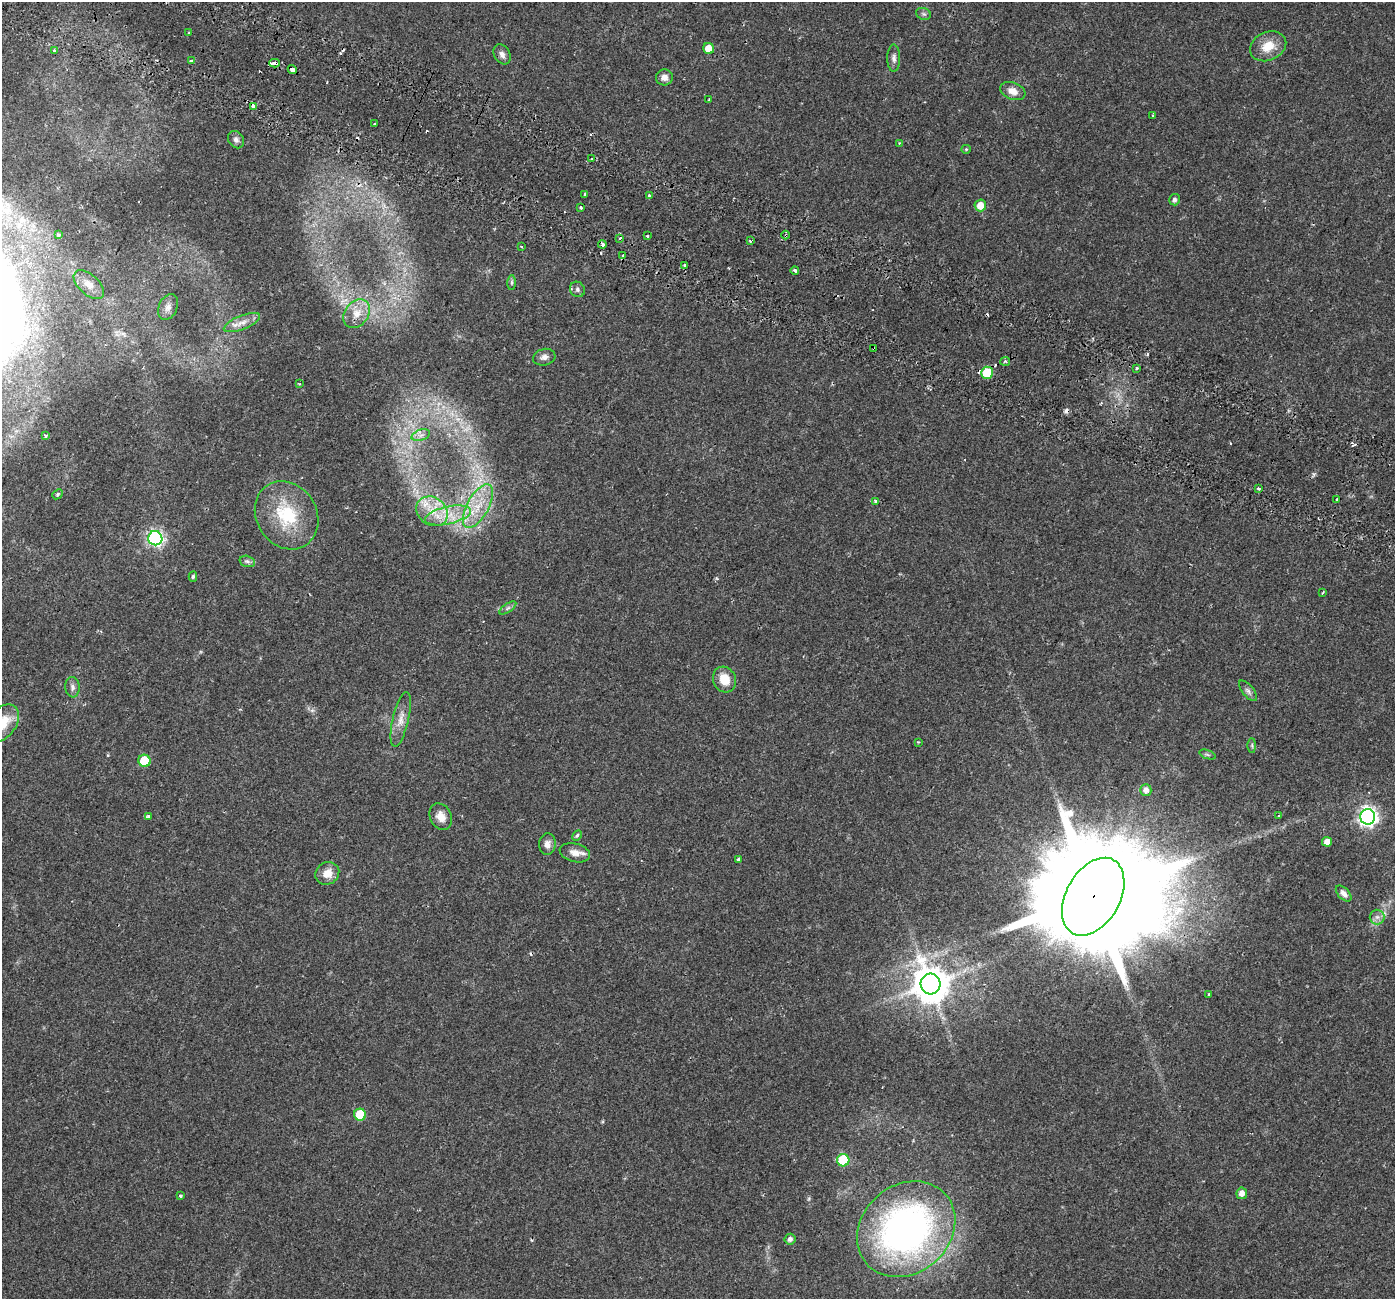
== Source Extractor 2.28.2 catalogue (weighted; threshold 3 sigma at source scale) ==
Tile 11 of 4 x 4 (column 3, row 3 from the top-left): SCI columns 2859-4251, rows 1592-2888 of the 5723 x 5838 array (HDU 1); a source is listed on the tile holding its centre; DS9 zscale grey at full resolution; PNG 1397 x 1301 px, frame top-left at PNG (2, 2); each listed source drawn as its Kron ellipse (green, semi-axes under 4 px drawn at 4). Shown black and unused: <1% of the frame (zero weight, under 2 of 3 exposures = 5% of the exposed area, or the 3 px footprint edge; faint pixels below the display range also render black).
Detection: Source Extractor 2.28.2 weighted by HDU 2 'WHT'; one run over the whole footprint, this tile lists its part. Background 0.0319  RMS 0.0039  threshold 0.0175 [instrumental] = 3 sigma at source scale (4.5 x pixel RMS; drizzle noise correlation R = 1.50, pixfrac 1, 0.0396/0.0396 arcsec/px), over >= 5 px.
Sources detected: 110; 17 cosmic-ray / hot-pixel residue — neither listed nor drawn; the other 93 listed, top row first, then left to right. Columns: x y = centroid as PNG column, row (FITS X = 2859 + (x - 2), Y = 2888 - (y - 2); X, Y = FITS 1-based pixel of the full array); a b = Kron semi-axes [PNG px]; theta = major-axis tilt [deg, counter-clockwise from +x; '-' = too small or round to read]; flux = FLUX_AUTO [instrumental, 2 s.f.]
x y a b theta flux
923 14 8 5 -20 0.79
189 33 3 3 - 0.38
1268 46 19 14 24 6.6
709 48 5 5 - 5.1
55 51 3 3 - 1.5
502 54 11 8 -59 1.6
894 58 14 6 -90 1.5
191 61 3 3 - 3.2
275 63 5 3 - 4.9
292 70 5 4 - 5.4
664 77 8 8 - 2.1
1013 91 13 8 -20 3.2
709 100 3 3 - 0.51
253 106 4 3 - 1.7
1153 115 3 3 - 0.47
375 124 3 3 - 0.85
236 140 9 7 -55 1.4
899 143 4 3 - 0.38
966 149 5 4 - 0.39
591 159 3 3 - 1.5
585 195 3 3 - 1.7
649 195 3 3 - 0.61
1174 200 6 5 - 0.85
980 205 6 6 - 4.7
581 207 3 3 - 1
58 235 4 3 - 1
786 235 4 3 - 0.44
648 236 3 3 - 0.62
620 238 3 3 - 1.9
750 241 4 4 - 0.57
602 244 4 3 - 2.5
521 246 3 2 - 0.38
623 255 3 3 - 2.4
685 266 4 3 - 2.8
795 271 4 3 - 1.5
512 282 7 4 90 0.59
89 284 18 10 -41 3.4
577 289 8 7 - 1
168 307 13 9 67 2.3
357 314 15 11 51 4.8
242 323 19 7 22 2.9
874 349 3 3 - 1
544 357 11 8 15 1.7
1005 361 5 4 - 0.59
1136 368 3 3 - 1.1
987 373 6 6 - 13
299 384 3 2 - 0.33
421 435 9 5 18 1.5
45 436 3 3 - 0.98
1258 489 4 3 - 0.58
58 494 6 4 42 0.71
1337 499 3 3 - 0.62
875 501 3 3 - 0.82
478 506 24 10 61 9
432 511 17 14 -36 7.8
287 515 36 30 -57 21
448 515 23 8 13 7.4
155 538 7 7 - 86
247 561 8 5 -17 1
193 576 5 4 - 0.6
1323 593 3 2 - 0.5
508 608 10 4 34 0.79
724 679 13 11 -64 6.3
72 687 10 7 -85 1.4
1248 691 12 5 -51 1.2
401 719 28 8 77 4
2 723 21 14 52 9.4
918 742 4 3 - 0.29
1252 745 7 4 90 0.54
1207 754 8 3 -19 0.58
145 761 6 6 - 16
1146 790 6 5 - 1.8
1279 815 3 2 - 0.37
148 816 4 3 - 0.94
441 817 14 10 -62 3.4
1368 817 8 7 - 150
577 835 5 4 - 0.57
1327 842 5 5 - 2.7
547 844 11 8 88 2
575 853 15 9 -13 3.2
738 859 3 3 - 1.9
327 873 12 11 - 3.9
1344 894 10 5 -45 1.7
1093 897 42 27 61 17000
1377 917 7 7 - 1.5
930 984 10 10 - 980
1209 995 4 3 - 0.49
360 1115 6 6 - 17
843 1160 6 6 - 22
1242 1193 5 5 - 2.1
181 1196 3 3 - 1
906 1229 53 44 41 150
790 1239 5 5 - 1.2
Overlapping masked pixels (flux is a lower limit): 7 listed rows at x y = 275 63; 292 70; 786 235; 602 244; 874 349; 987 373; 1093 897
Isophote crosses this tile's border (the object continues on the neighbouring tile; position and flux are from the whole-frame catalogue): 1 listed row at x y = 2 723